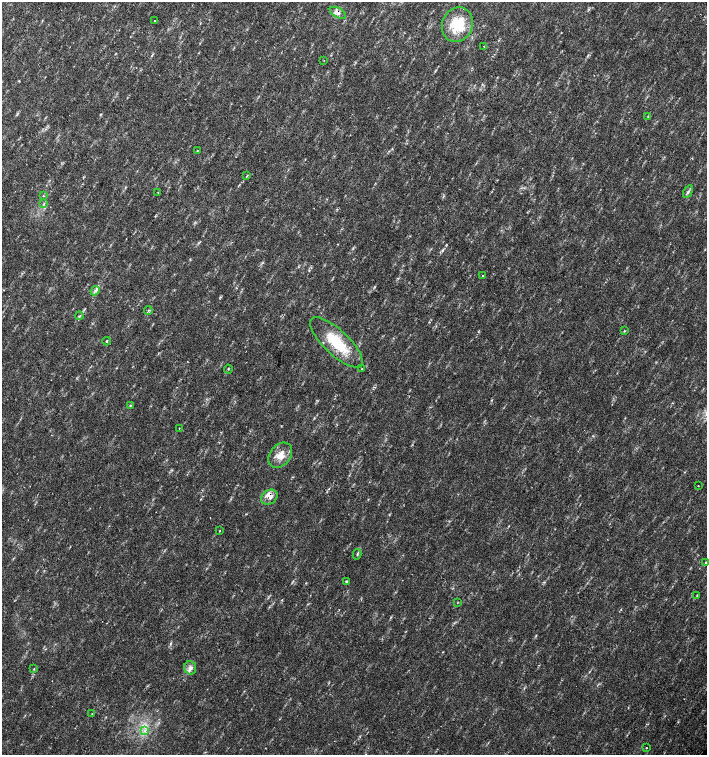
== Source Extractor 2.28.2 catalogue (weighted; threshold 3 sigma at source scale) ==
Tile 11 of 4 x 4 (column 3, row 3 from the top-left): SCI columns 3044-4453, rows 1507-3012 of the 6023 x 6029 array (HDU 1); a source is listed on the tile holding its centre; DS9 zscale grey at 2 x 2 block average (1 PNG px = mean of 2 x 2 image px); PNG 709 x 757 px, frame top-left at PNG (2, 2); each listed source drawn as its Kron ellipse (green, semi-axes under 4 px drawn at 4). Shown black and unused: <1% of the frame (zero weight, under 2 of 3 exposures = <1% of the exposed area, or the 3 px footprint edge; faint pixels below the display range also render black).
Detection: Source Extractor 2.28.2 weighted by HDU 2 'WHT'; one run over the whole footprint, this tile lists its part. Background 0.0337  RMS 0.0041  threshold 0.0184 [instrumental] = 3 sigma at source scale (4.5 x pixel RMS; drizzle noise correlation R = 1.50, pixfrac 1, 0.0396/0.0396 arcsec/px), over >= 5 px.
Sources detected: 39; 2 inside a brighter listed object's ellipse — not listed separately; the other 37 listed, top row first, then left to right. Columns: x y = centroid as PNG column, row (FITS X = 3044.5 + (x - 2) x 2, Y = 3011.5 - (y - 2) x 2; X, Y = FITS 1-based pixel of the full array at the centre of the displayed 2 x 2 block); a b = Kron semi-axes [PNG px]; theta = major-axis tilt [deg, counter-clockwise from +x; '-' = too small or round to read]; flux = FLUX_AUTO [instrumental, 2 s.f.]
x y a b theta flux
338 13 9 4 -29 4
155 20 2 2 - 1.1
457 25 18 15 67 37
484 46 2 2 - 0.84
324 60 2 2 - 0.56
648 116 3 2 - 0.77
197 151 3 2 - 0.59
247 176 4 2 - 0.67
688 192 7 3 60 2
158 193 2 2 - 1.1
43 196 3 2 - 0.62
44 204 4 2 - 0.97
483 276 2 2 - 1.3
95 291 5 2 - 1.4
148 311 4 2 - 0.85
79 316 4 3 - 1.3
624 331 3 2 - 0.78
107 341 4 2 - 0.85
336 342 34 12 -43 39
228 369 4 2 - 0.65
362 369 2 2 - 0.6
130 405 4 3 - 1.2
179 428 2 2 - 0.41
280 455 14 10 50 12
698 486 2 2 - 2.8
269 497 8 7 - 5.6
220 531 2 2 - 1.2
357 554 5 2 - 1
706 563 4 2 - 0.83
346 581 2 2 - 2.1
697 595 3 2 - 0.58
457 603 3 2 - 0.4
190 668 7 6 - 3.7
34 669 3 2 - 0.64
92 714 2 2 - 0.35
145 730 3 3 - 1.8
646 748 2 2 - 1.5
Overlapping masked pixels (flux is a lower limit): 2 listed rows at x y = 338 13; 269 497
Diffuse or blended objects may show on this block-average render without a row.